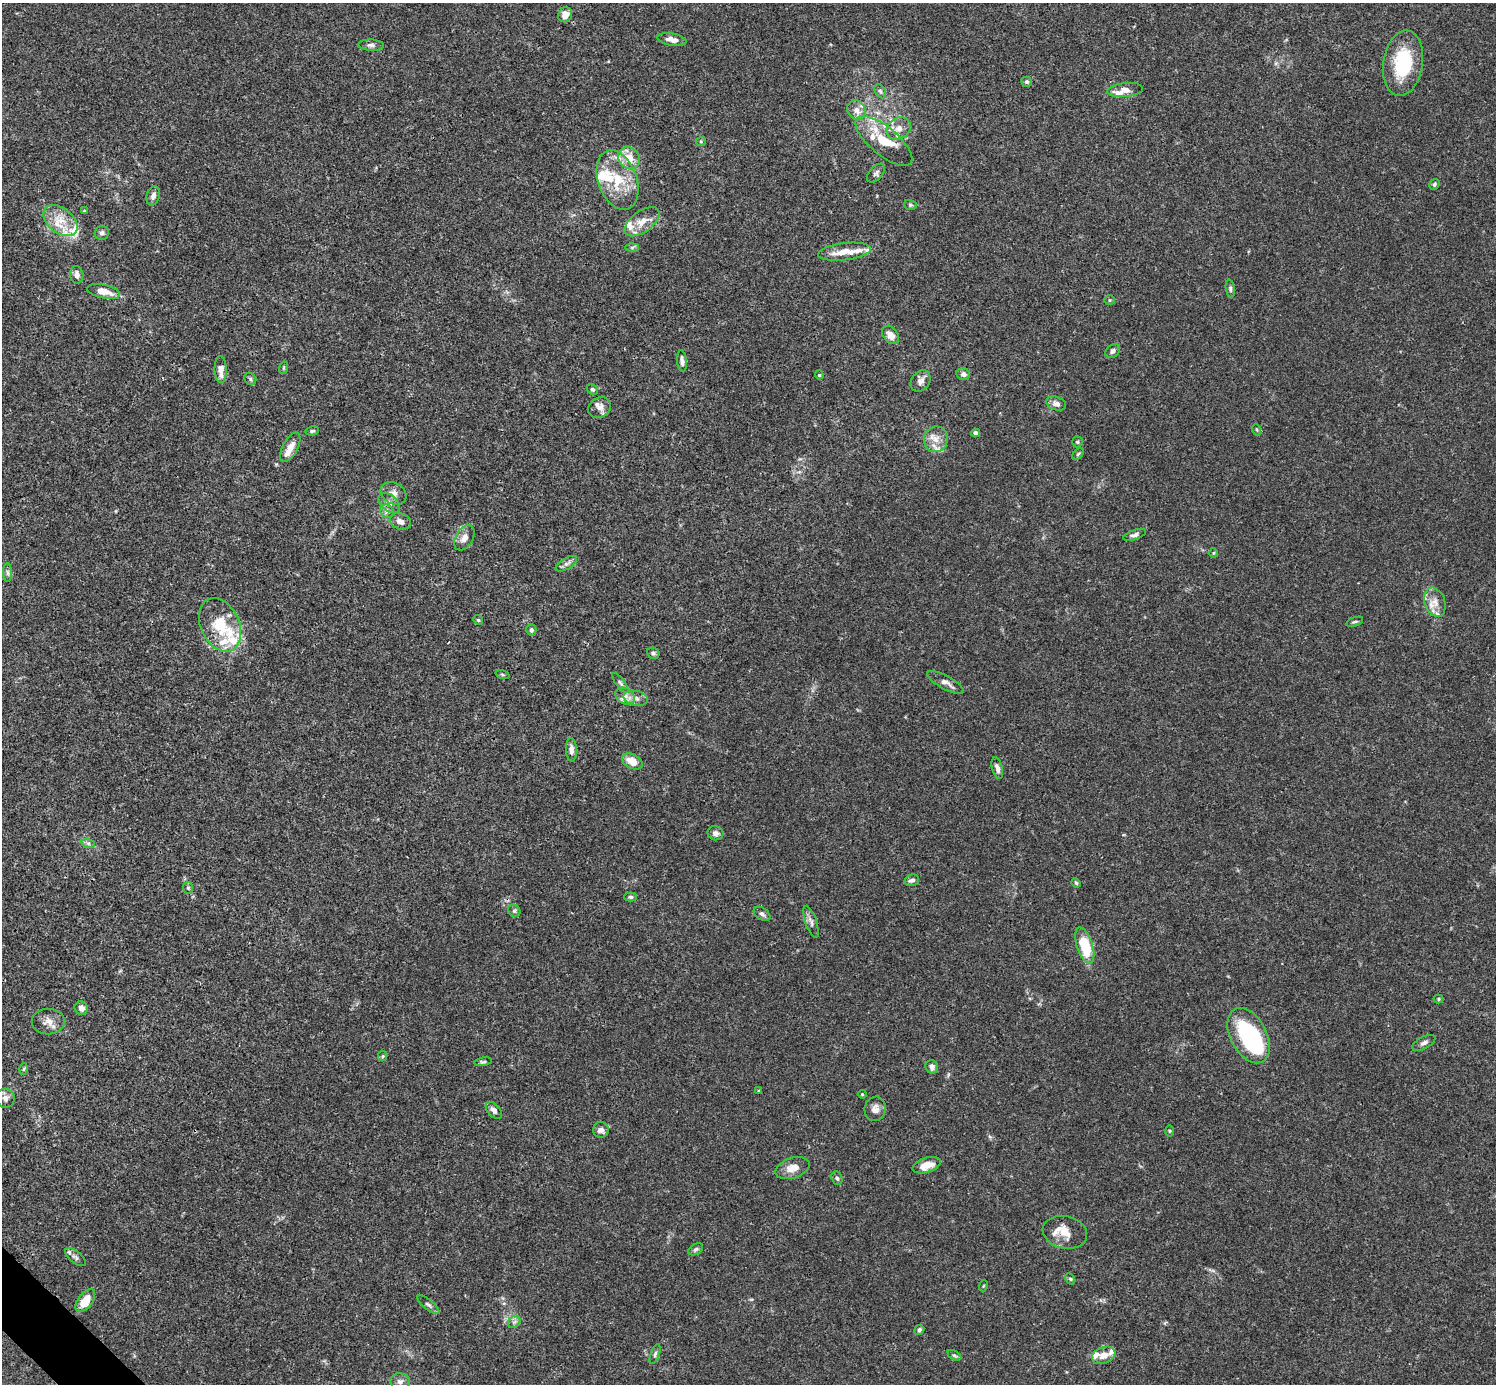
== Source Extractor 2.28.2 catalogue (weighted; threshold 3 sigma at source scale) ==
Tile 7 of 4 x 4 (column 3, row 2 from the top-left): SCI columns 2991-4484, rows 2920-4301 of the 5982 x 5981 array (HDU 1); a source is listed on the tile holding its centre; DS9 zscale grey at full resolution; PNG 1498 x 1386 px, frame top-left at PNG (2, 3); each listed source drawn as its Kron ellipse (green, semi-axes under 4 px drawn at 4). Shown black and unused: <1% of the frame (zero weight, under 3 of 4 exposures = <1% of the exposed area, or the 3 px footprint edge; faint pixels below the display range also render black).
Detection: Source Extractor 2.28.2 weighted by HDU 2 'WHT'; one run over the whole footprint, this tile lists its part. Background 0.0164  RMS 0.0022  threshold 0.0098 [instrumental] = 3 sigma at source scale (4.5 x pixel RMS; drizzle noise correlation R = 1.50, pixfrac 1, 0.05/0.05 arcsec/px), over >= 5 px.
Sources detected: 138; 1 inside a brighter object's white glare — neither listed nor drawn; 26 inside a brighter listed object's ellipse — not listed separately; the other 111 listed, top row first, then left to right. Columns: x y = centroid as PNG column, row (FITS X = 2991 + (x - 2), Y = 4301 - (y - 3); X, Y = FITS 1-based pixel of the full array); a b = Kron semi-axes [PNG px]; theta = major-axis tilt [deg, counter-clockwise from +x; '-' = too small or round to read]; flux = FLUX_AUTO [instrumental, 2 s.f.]
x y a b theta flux
565 15 8 7 - 1.7
672 39 15 6 -9 1.5
371 45 13 5 -3 0.81
1403 63 33 19 81 12
1027 82 5 5 - 0.45
1125 90 18 7 5 2
880 91 8 5 -58 0.45
856 110 10 8 -59 1.6
899 129 13 10 37 1.9
701 141 5 4 - 0.26
884 141 35 14 -40 7.5
629 158 12 10 -41 3.4
876 173 11 6 48 0.65
617 180 31 19 -69 8.6
1434 184 6 5 - 0.41
153 196 10 6 73 0.92
910 205 6 5 - 0.34
84 211 4 3 - 0.31
60 221 19 12 -39 3.8
642 222 20 10 36 2.9
102 233 7 7 - 0.63
632 247 6 4 1 0.38
844 252 26 8 7 3.3
77 275 9 6 -82 1
1230 289 9 4 -82 0.45
104 292 17 7 -12 2.8
1110 300 5 5 - 0.29
891 335 10 7 -51 1.7
1113 351 8 6 39 0.62
682 361 11 5 -85 0.81
283 368 6 4 71 0.25
221 370 13 6 -89 2
963 374 7 6 - 0.72
819 375 4 4 - 0.23
250 379 7 5 -48 0.43
921 381 12 9 52 1.1
592 389 6 5 - 0.46
1056 404 10 6 -20 0.9
600 407 12 10 31 1.4
1257 430 5 3 - 0.24
312 431 7 4 10 0.39
975 433 4 4 - 0.81
936 439 13 12 - 2.2
1077 442 5 5 - 0.37
290 447 16 7 61 2.1
1078 454 7 4 45 0.31
393 493 14 10 -31 1.6
389 503 12 8 -42 1.2
387 511 7 6 - 0.63
400 521 11 8 -19 1.1
1135 535 12 5 19 0.69
464 538 14 8 58 1.6
1213 553 5 3 - 0.21
566 564 12 5 31 0.78
8 573 9 4 -89 0.56
1435 602 15 10 -71 2
478 620 5 4 - 0.26
1355 622 9 3 19 0.36
220 625 28 19 -66 8.1
531 630 5 5 - 0.59
653 653 6 5 - 0.47
502 675 7 3 -19 0.27
620 683 12 4 -53 0.58
946 683 20 6 -29 1.4
625 696 10 7 -31 1.2
636 698 12 7 -12 1.2
571 750 12 5 -88 1.1
632 761 11 7 -27 2.8
997 768 11 5 -74 0.93
716 833 8 7 - 0.86
88 843 7 4 -18 0.5
912 880 7 5 16 0.77
1076 883 5 4 - 0.27
188 888 6 5 - 0.35
630 897 6 4 -1 0.4
514 911 7 5 -44 0.48
762 914 9 6 -34 0.63
811 922 17 5 -71 1
1085 946 19 8 -72 8.6
1439 999 5 4 - 0.27
81 1008 7 6 - 1
48 1022 16 13 1 2
1249 1036 30 18 -62 22
1424 1043 13 6 28 0.83
383 1056 5 4 - 0.29
483 1062 9 4 11 0.38
932 1067 7 6 - 1
24 1069 6 4 87 0.24
759 1091 4 4 - 0.21
862 1094 4 4 - 0.21
5 1098 9 9 - 1.1
875 1109 12 10 80 1.4
494 1110 10 6 -47 0.9
601 1130 8 8 - 1
1169 1131 5 3 - 0.23
926 1165 14 7 18 2.5
793 1168 18 10 18 2.6
837 1178 7 5 -69 0.49
1065 1232 22 16 -13 3.2
696 1249 8 5 29 0.48
76 1257 12 6 -37 0.74
1070 1279 6 4 -59 0.29
983 1286 5 3 - 0.18
85 1301 13 7 53 4
428 1305 13 5 -39 0.66
514 1322 7 5 43 0.57
919 1330 5 4 - 0.45
655 1354 10 4 70 0.54
954 1355 7 4 -29 0.37
1104 1355 12 8 21 1.9
400 1381 10 8 -1 0.95